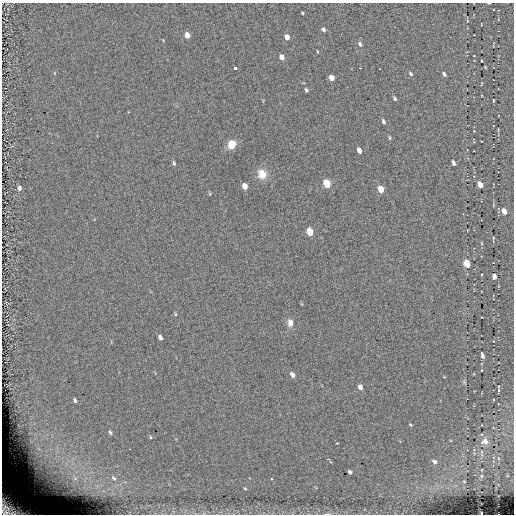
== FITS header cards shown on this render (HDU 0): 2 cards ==
NAXIS1  =                  512 / length of data axis 1
NAXIS2  =                  512 / length of data axis 2

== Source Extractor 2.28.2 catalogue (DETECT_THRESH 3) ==
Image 512 x 512 px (HDU 0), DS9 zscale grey, 1 PNG px = 1 image px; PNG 516 x 516 px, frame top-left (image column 1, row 512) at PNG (2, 3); no overlay
Background -0.0955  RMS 5.8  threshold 17.3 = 3 sigma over >= 5 px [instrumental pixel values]
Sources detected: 60; all 60 listed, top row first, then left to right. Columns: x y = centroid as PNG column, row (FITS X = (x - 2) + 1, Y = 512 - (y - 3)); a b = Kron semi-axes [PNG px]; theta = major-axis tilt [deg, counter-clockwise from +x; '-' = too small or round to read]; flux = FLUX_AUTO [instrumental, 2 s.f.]
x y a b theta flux
489 3 3 2 - 300
303 13 3 2 - 380
323 29 5 4 - 1100
187 35 5 4 - 5100
287 37 5 4 - 3600
360 44 6 4 -55 1000
282 57 5 4 - 2900
481 61 3 2 - 240
235 68 3 3 - 1900
411 74 6 4 -48 580
444 74 5 3 - 940
331 78 5 4 - 3500
306 90 4 3 - 620
395 99 6 4 -61 570
493 100 5 2 - 250
383 121 6 4 -65 720
389 138 6 3 -82 430
232 144 7 6 - 7000
359 150 6 4 -67 1700
174 163 6 3 -76 610
453 163 5 3 - 1200
262 174 11 9 -61 4800
327 183 6 5 - 11000
480 185 5 4 - 4600
245 186 6 4 -74 2800
19 188 5 4 - 1600
381 189 6 5 - 5000
504 211 5 4 - 3600
310 232 6 5 - 7900
493 238 4 3 - 270
467 263 6 5 - 6800
494 276 5 4 - 1700
175 314 5 3 - 400
290 323 10 7 -86 2200
160 337 5 3 - 1200
482 356 7 3 -73 980
292 375 7 5 -59 1400
360 387 6 5 - 1800
498 390 4 2 - 340
75 400 5 3 - 800
493 400 2 2 - 270
410 425 4 2 - 370
110 432 5 4 - 770
150 437 4 3 - 370
485 441 7 6 - 2200
337 443 3 3 - 390
39 449 16 8 -36 5100
330 461 7 3 -54 1300
434 462 6 5 - 1000
61 472 9 3 -45 1200
350 472 4 3 - 910
481 476 4 3 - 380
75 478 14 8 -66 4100
114 478 5 3 - 500
271 479 3 2 - 980
464 481 3 2 - 210
245 489 4 3 - 340
10 508 25 15 -28 17000
481 513 3 2 - 230
327 514 8 3 8 630
At the frame edge (FLAGS 8, measured only in part): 4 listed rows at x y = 489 3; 10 508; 481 513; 327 514